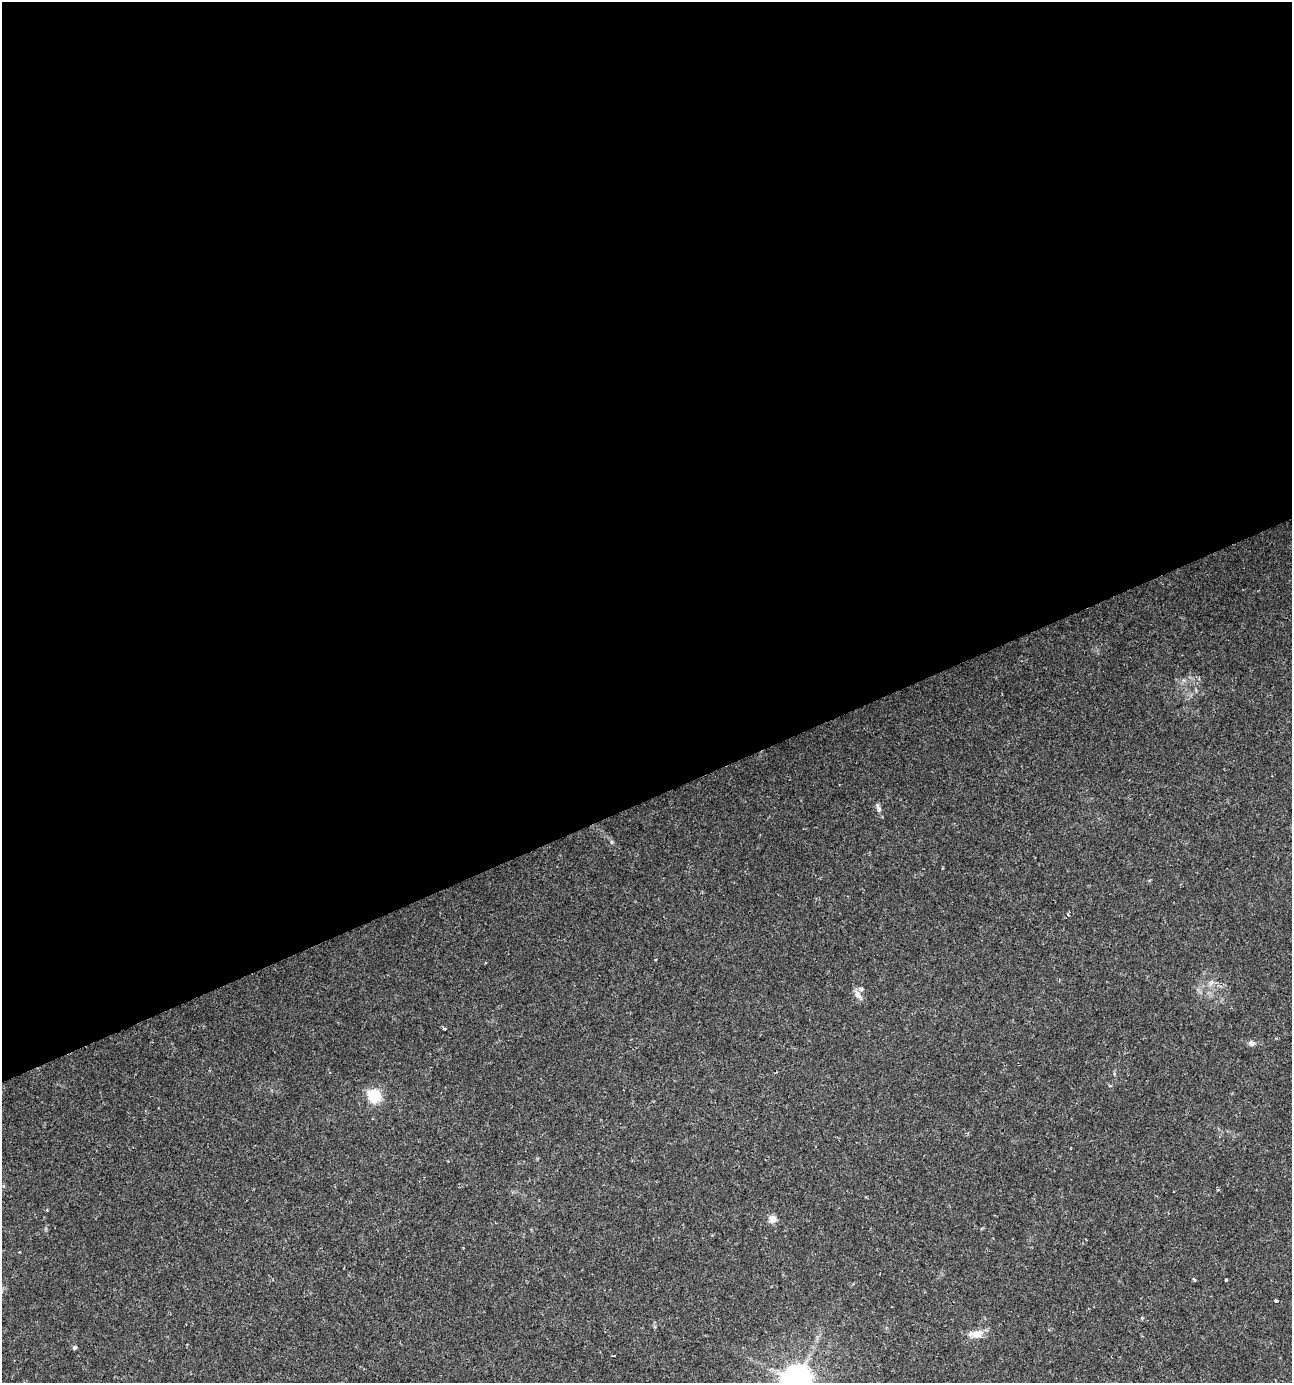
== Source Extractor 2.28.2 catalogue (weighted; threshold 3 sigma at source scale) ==
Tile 2 of 4 x 4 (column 2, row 1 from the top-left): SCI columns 1422-2711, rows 4144-5524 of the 5368 x 5526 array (HDU 1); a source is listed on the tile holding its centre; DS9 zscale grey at full resolution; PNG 1294 x 1385 px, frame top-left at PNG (2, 2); no overlay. Shown black and unused: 58% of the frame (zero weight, under 2 of 3 exposures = <1% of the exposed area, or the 3 px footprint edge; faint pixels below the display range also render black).
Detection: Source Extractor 2.28.2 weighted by HDU 2 'WHT'; one run over the whole footprint, this tile lists its part. Background 0.0424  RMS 0.0033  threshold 0.015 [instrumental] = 3 sigma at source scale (4.5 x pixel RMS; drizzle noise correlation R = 1.50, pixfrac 1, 0.0396/0.0396 arcsec/px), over >= 5 px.
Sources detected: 12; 1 inside a brighter listed object's ellipse — not listed separately; the other 11 listed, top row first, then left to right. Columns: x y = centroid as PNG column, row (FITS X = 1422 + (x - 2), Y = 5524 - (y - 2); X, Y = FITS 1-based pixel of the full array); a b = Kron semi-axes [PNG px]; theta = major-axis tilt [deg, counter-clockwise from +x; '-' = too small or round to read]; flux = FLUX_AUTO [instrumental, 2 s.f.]
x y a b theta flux
879 808 13 5 -73 1.2
858 994 12 7 -59 1.8
1252 1043 8 7 - 1
374 1096 8 6 90 37
773 1219 10 9 - 1.9
1194 1279 5 3 - 0.4
1226 1279 3 3 - 0.76
1276 1301 3 3 - 0.97
977 1334 19 9 10 3.5
75 1347 5 5 - 0.59
797 1381 9 9 - 570
Isophote crosses this tile's border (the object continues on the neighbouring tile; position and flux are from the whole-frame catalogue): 1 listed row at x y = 797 1381